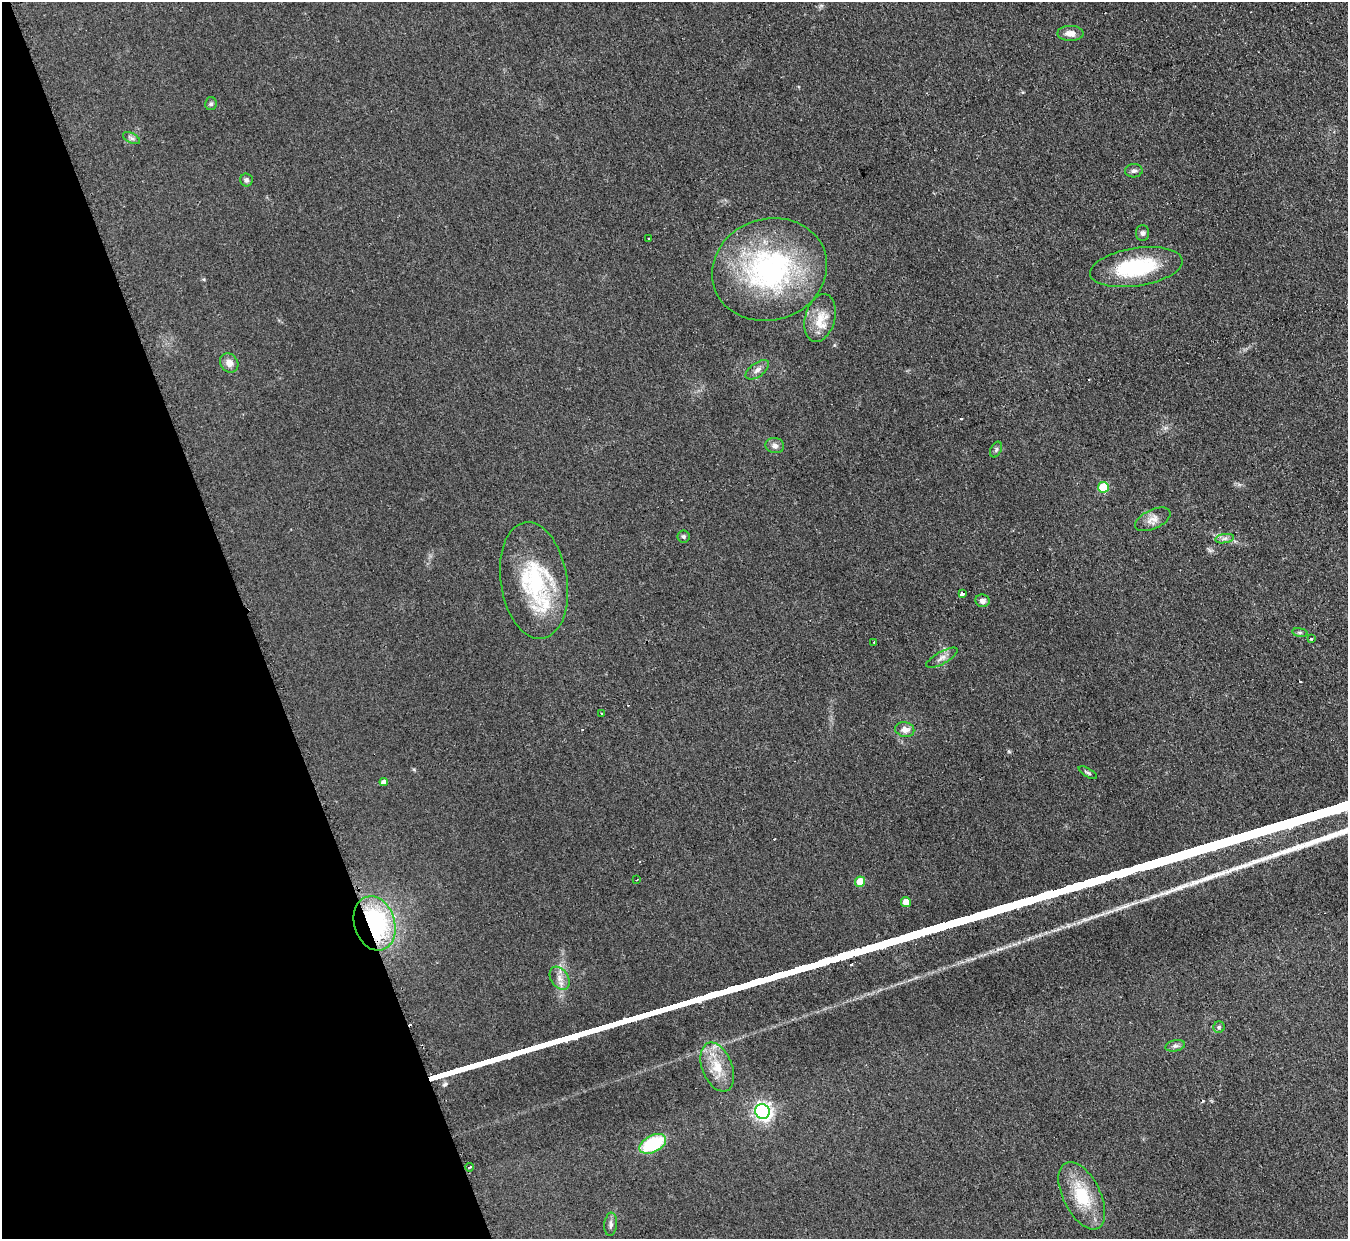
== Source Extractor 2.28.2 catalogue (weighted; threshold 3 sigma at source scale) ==
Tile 5 of 4 x 4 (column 1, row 2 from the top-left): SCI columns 20-1365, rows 2754-3990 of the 5413 x 5375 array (HDU 1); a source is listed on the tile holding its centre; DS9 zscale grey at full resolution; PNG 1350 x 1241 px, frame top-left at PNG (2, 2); each listed source drawn as its Kron ellipse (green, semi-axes under 4 px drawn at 4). Shown black and unused: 18% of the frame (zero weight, under 2 of 3 exposures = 2% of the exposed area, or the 3 px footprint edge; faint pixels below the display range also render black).
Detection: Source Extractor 2.28.2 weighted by HDU 2 'WHT'; one run over the whole footprint, this tile lists its part. Background 0.0957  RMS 0.011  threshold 0.0514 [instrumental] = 3 sigma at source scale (4.5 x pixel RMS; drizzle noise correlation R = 1.50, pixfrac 1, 0.05/0.05 arcsec/px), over >= 5 px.
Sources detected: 55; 10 cosmic-ray / hot-pixel residue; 1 long thin detection or spike segment (spike, bleed or trail) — neither listed nor drawn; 2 inside a brighter listed object's ellipse — not listed separately; the other 42 listed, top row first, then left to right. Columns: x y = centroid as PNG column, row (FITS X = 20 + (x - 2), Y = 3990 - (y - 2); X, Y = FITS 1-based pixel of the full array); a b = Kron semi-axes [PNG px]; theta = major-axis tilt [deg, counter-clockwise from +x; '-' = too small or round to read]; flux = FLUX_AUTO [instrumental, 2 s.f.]
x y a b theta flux
1070 33 13 7 0 8.2
211 104 6 6 - 2.4
131 138 9 5 -27 3
1134 171 9 6 4 3.3
246 180 6 6 - 2.9
1142 233 8 6 89 3.3
649 238 3 2 - 2
1136 267 47 19 9 88
769 270 58 50 19 230
820 318 24 15 74 21
229 363 10 8 -54 8
757 370 14 6 35 5.5
775 445 9 7 -11 4.8
996 450 8 5 65 2.5
1103 487 5 5 - 44
1153 519 19 9 25 9.6
683 536 6 6 - 2.2
1225 539 9 4 9 3.6
534 581 59 33 -81 110
962 593 3 3 - 13
982 601 7 6 - 4.7
1300 632 8 4 -8 1.8
1311 638 3 3 - 2.1
874 642 3 3 - 1.8
942 658 17 6 29 6.1
602 713 3 3 - 12
905 730 9 7 -12 7.4
1088 773 10 4 -30 2.3
384 782 4 4 - 4.1
637 880 3 2 - 0.89
860 882 5 5 - 19
906 902 5 4 - 10
375 923 28 20 -73 140
560 978 12 8 -58 8.3
1219 1027 6 5 - 1.8
1175 1046 10 5 12 3.3
717 1067 26 15 -69 28
762 1111 7 7 - 370
653 1144 14 8 27 63
469 1167 4 3 - 22
1082 1196 36 18 -64 51
611 1224 11 6 85 4
Overlapping masked pixels (flux is a lower limit): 2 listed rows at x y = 375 923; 469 1167